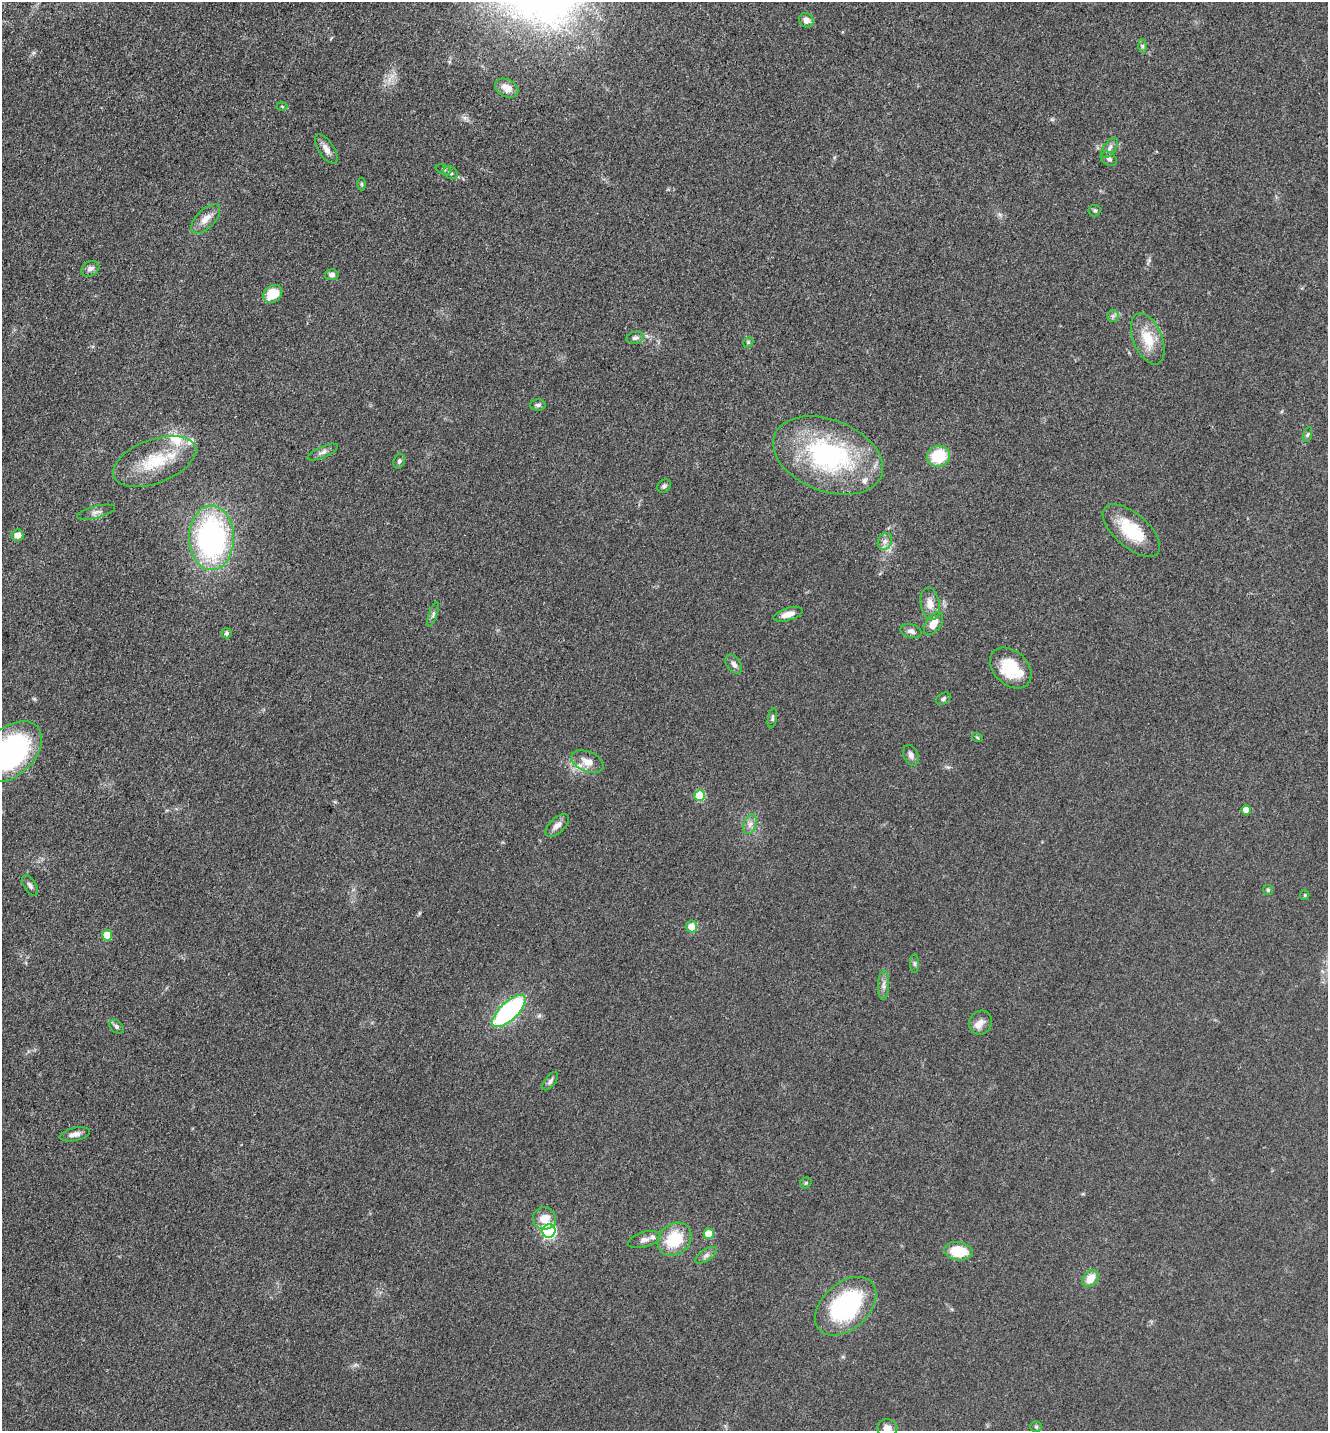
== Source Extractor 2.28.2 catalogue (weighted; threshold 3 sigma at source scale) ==
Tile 11 of 4 x 4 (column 3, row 3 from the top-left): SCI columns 2949-4274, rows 1471-2899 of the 5806 x 5775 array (HDU 1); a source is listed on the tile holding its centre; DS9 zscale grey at full resolution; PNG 1330 x 1433 px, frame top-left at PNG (2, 2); each listed source drawn as its Kron ellipse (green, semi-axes under 4 px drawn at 4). Nothing masked; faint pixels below the display range render black.
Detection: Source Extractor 2.28.2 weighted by HDU 2 'WHT'; one run over the whole footprint, this tile lists its part. Background 0.0634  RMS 0.006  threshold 0.027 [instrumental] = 3 sigma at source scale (4.5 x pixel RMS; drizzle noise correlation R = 1.50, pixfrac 1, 0.05/0.05 arcsec/px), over >= 5 px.
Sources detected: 80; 6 inside a brighter listed object's ellipse — not listed separately; the other 74 listed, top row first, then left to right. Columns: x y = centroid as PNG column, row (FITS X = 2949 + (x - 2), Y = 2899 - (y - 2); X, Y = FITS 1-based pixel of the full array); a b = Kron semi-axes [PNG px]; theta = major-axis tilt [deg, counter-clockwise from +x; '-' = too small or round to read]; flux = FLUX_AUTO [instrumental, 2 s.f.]
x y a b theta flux
806 20 7 7 - 3.3
1142 46 7 4 -89 1.2
507 88 12 9 -25 5.9
282 106 5 3 - 0.62
1109 148 11 6 54 2.3
326 149 17 7 -57 4.2
1109 159 8 6 -32 2.2
444 169 8 2 -21 0.74
451 173 8 6 -34 1.4
362 184 6 4 -90 0.87
1095 211 6 6 - 1.1
206 219 18 9 46 6.3
90 269 9 7 30 2.9
332 275 7 5 -6 2.1
273 294 10 8 35 17
1113 316 6 6 - 1.4
635 338 8 6 10 1.8
1148 339 27 14 -67 15
748 342 5 4 - 0.83
538 405 8 5 0 1.5
1308 434 8 3 71 0.83
323 452 16 5 23 2.7
828 455 57 36 -21 100
938 456 11 10 - 24
155 461 44 22 21 29
399 461 7 5 71 1.4
664 486 8 6 45 1.6
96 512 19 6 14 2.8
1131 530 35 17 -41 26
17 535 6 5 - 4.7
211 538 32 22 -89 140
885 541 9 6 63 2.6
930 604 16 9 -80 5.7
433 614 13 4 70 1.6
788 614 15 6 18 4.9
934 624 13 7 56 6.6
911 631 10 6 -13 2.5
227 633 5 5 - 1.3
734 664 11 6 -53 2.5
1011 668 24 17 -44 25
943 699 8 5 31 1.3
772 718 10 4 80 1.3
977 737 5 3 - 0.64
11 752 36 23 43 110
911 755 11 7 -66 2.7
587 762 17 10 -24 6.3
700 796 5 5 - 33
1246 810 5 5 - 6
750 824 10 6 71 2.6
557 825 15 7 43 3.6
30 886 11 6 -59 1.8
1268 890 5 5 - 0.83
1305 895 5 4 - 0.74
691 926 6 5 - 7.3
107 935 5 5 - 12
914 964 9 4 -89 1.3
883 985 14 5 87 2.6
509 1011 21 9 43 97
981 1022 12 11 - 4.2
116 1026 8 5 -40 1.6
550 1081 11 5 53 1.7
75 1134 15 6 12 3.3
806 1183 6 5 - 0.9
544 1218 11 11 - 8.5
549 1231 7 6 - 100
709 1234 5 5 - 11
674 1239 18 15 44 24
644 1240 17 7 15 3.2
958 1251 14 9 -8 18
706 1255 12 5 34 2.2
1090 1278 9 7 52 8.9
846 1306 35 23 42 81
1036 1427 6 5 - 0.95
887 1428 10 8 5 4
Isophote crosses this tile's border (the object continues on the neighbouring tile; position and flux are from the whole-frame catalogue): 2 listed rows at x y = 11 752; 887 1428